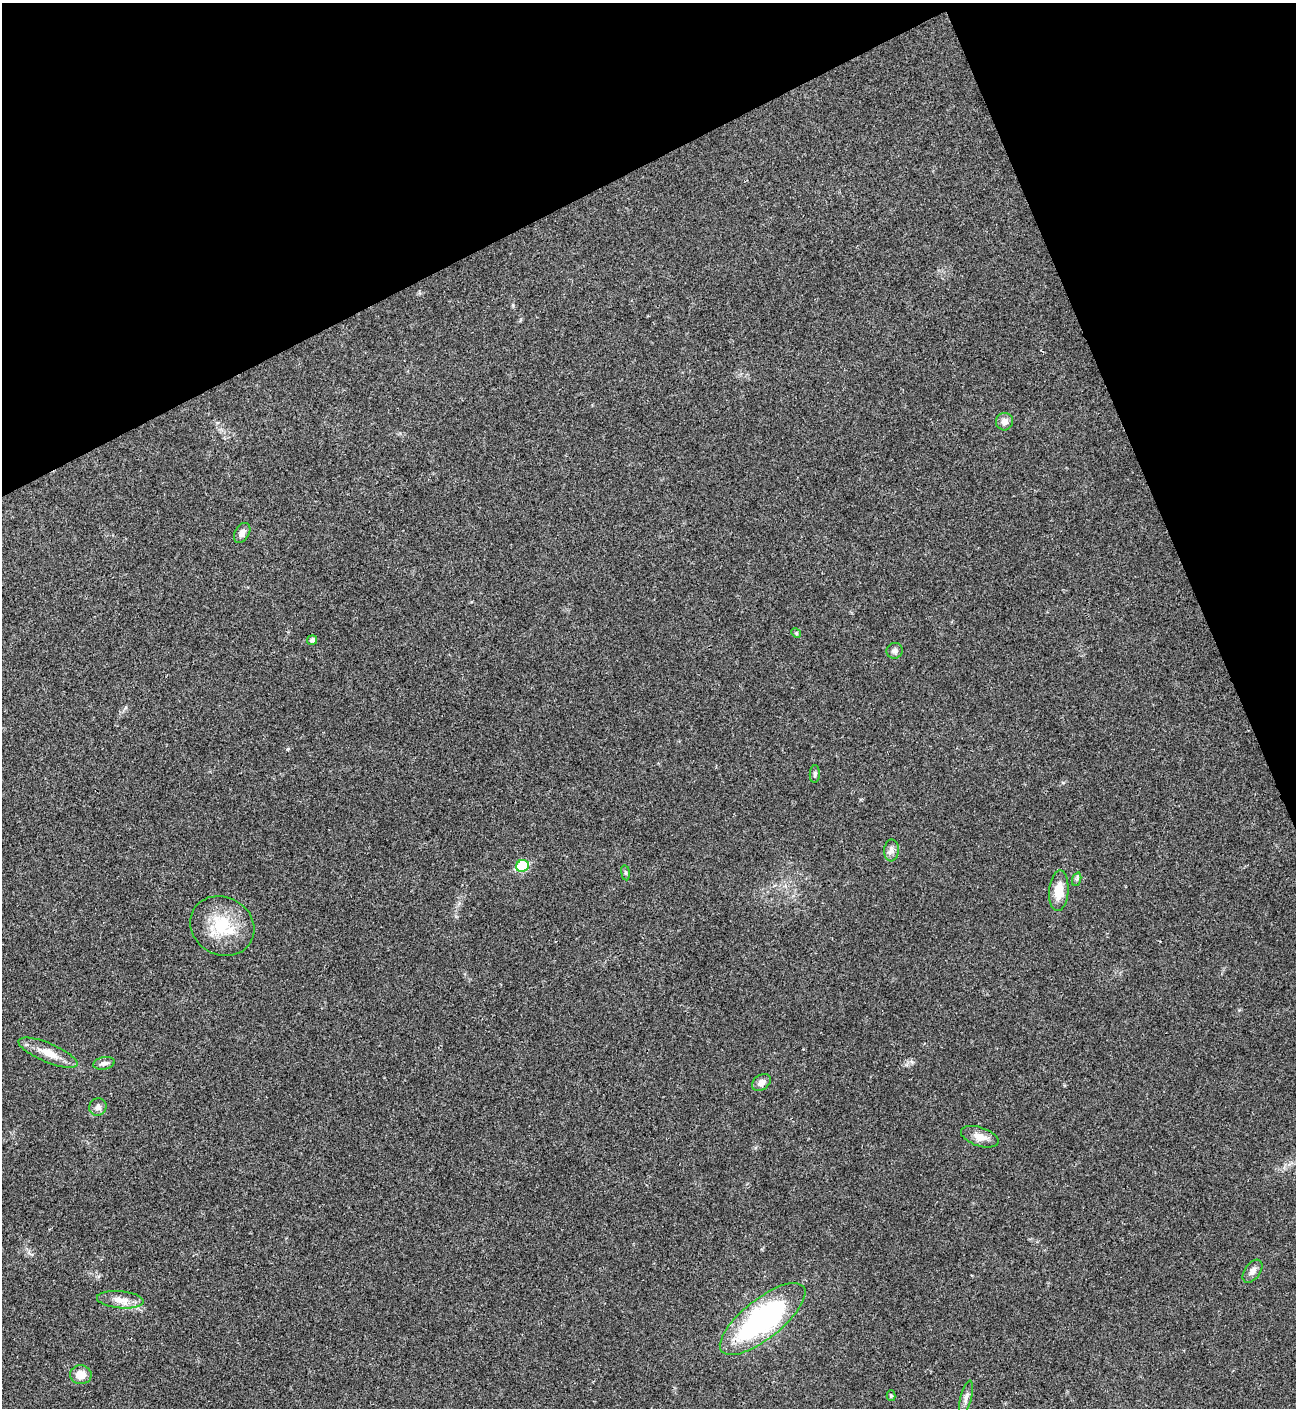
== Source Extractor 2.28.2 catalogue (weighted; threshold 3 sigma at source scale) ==
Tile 3 of 4 x 4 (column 3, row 1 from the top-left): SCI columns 2876-4169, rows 4219-5624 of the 5619 x 5629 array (HDU 1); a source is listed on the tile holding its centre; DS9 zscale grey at full resolution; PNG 1298 x 1410 px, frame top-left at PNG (2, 3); each listed source drawn as its Kron ellipse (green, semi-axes under 4 px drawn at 4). Shown black and unused: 21% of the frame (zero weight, under 3 of 4 exposures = <1% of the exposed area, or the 3 px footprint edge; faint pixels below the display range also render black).
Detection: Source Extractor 2.28.2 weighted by HDU 2 'WHT'; one run over the whole footprint, this tile lists its part. Background 0.0204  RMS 0.004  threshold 0.0181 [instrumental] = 3 sigma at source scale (4.5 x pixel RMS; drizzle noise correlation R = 1.50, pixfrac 1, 0.05/0.05 arcsec/px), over >= 5 px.
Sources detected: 23; all 23 listed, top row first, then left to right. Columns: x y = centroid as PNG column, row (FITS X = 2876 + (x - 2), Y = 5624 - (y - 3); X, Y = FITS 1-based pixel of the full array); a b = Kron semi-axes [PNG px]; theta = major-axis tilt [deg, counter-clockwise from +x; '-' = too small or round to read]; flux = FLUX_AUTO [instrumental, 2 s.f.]
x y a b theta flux
1004 422 9 8 - 2.3
242 533 11 7 60 1.9
796 633 5 4 - 0.46
312 640 5 5 - 1.3
895 651 8 8 - 1.4
815 774 9 5 86 0.92
891 851 11 7 86 1.8
522 866 6 5 - 21
625 873 8 4 -82 0.63
1077 879 7 4 71 0.72
1059 891 20 9 85 6.7
222 926 33 29 -30 18
48 1053 32 9 -23 6.4
104 1063 11 6 12 1.4
761 1082 10 7 36 2.2
98 1107 9 8 - 1.8
980 1137 19 9 -18 4
1252 1271 13 7 54 2
120 1300 23 8 -5 4.3
763 1319 52 19 38 82
81 1375 11 9 1 4.5
891 1396 5 4 - 0.58
966 1397 17 5 75 1.9